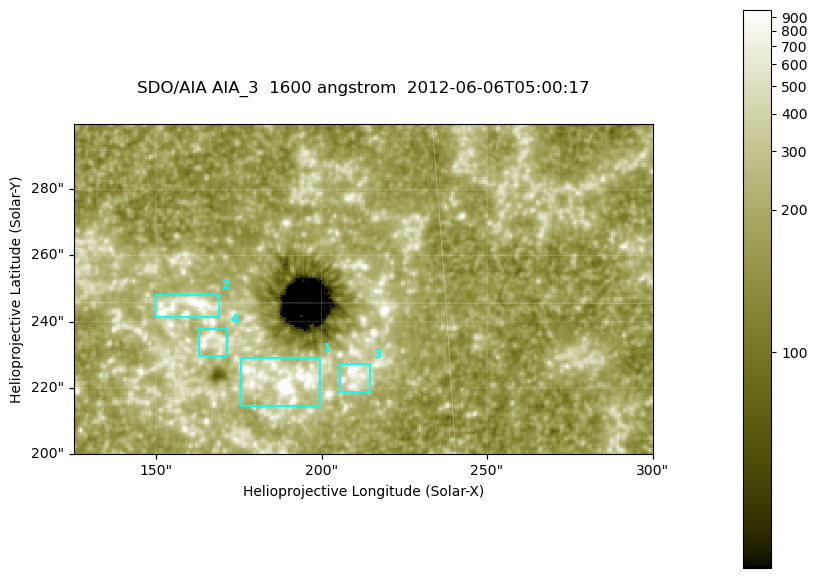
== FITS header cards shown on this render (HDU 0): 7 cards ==
TELESCOP= 'SDO/AIA '
INSTRUME= 'AIA_3   '
WAVELNTH=                 1600
WAVEUNIT= 'angstrom'
DATE-OBS= '2012-06-06T05:00:17.12'
CTYPE1  = 'HPLN-TAN'
CTYPE2  = 'HPLT-TAN'

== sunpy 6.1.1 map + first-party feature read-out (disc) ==
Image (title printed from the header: SDO/AIA AIA_3  1600 angstrom  2012-06-06T05:00:17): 287 x 164 px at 0.609 arcsec/px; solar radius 946 arcsec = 1552 px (partial field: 0.6% of the solar disc is inside the frame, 100% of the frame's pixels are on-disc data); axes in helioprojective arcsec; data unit not stated in the header (colour bar unlabelled)
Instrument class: DISC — disc imager (sunpy class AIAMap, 1600 A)
Bright regions (active regions / flare kernels): reference = the on-disc median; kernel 3 px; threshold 5 sigma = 311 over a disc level ~179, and >= 1.15x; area >= 47 px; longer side >= 3 px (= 1.8 arcsec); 4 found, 4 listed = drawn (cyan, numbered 1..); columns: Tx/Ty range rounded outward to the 2 arcsec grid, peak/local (2 s.f.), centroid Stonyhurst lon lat
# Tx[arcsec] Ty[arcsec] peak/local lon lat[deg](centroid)
1 176..200 214..230 25 +12 +14
2 150..170 240..248 7.7 +10 +15
3 204..216 218..228 8.4 +13 +14
4 162..172 230..238 4.6 +10 +14